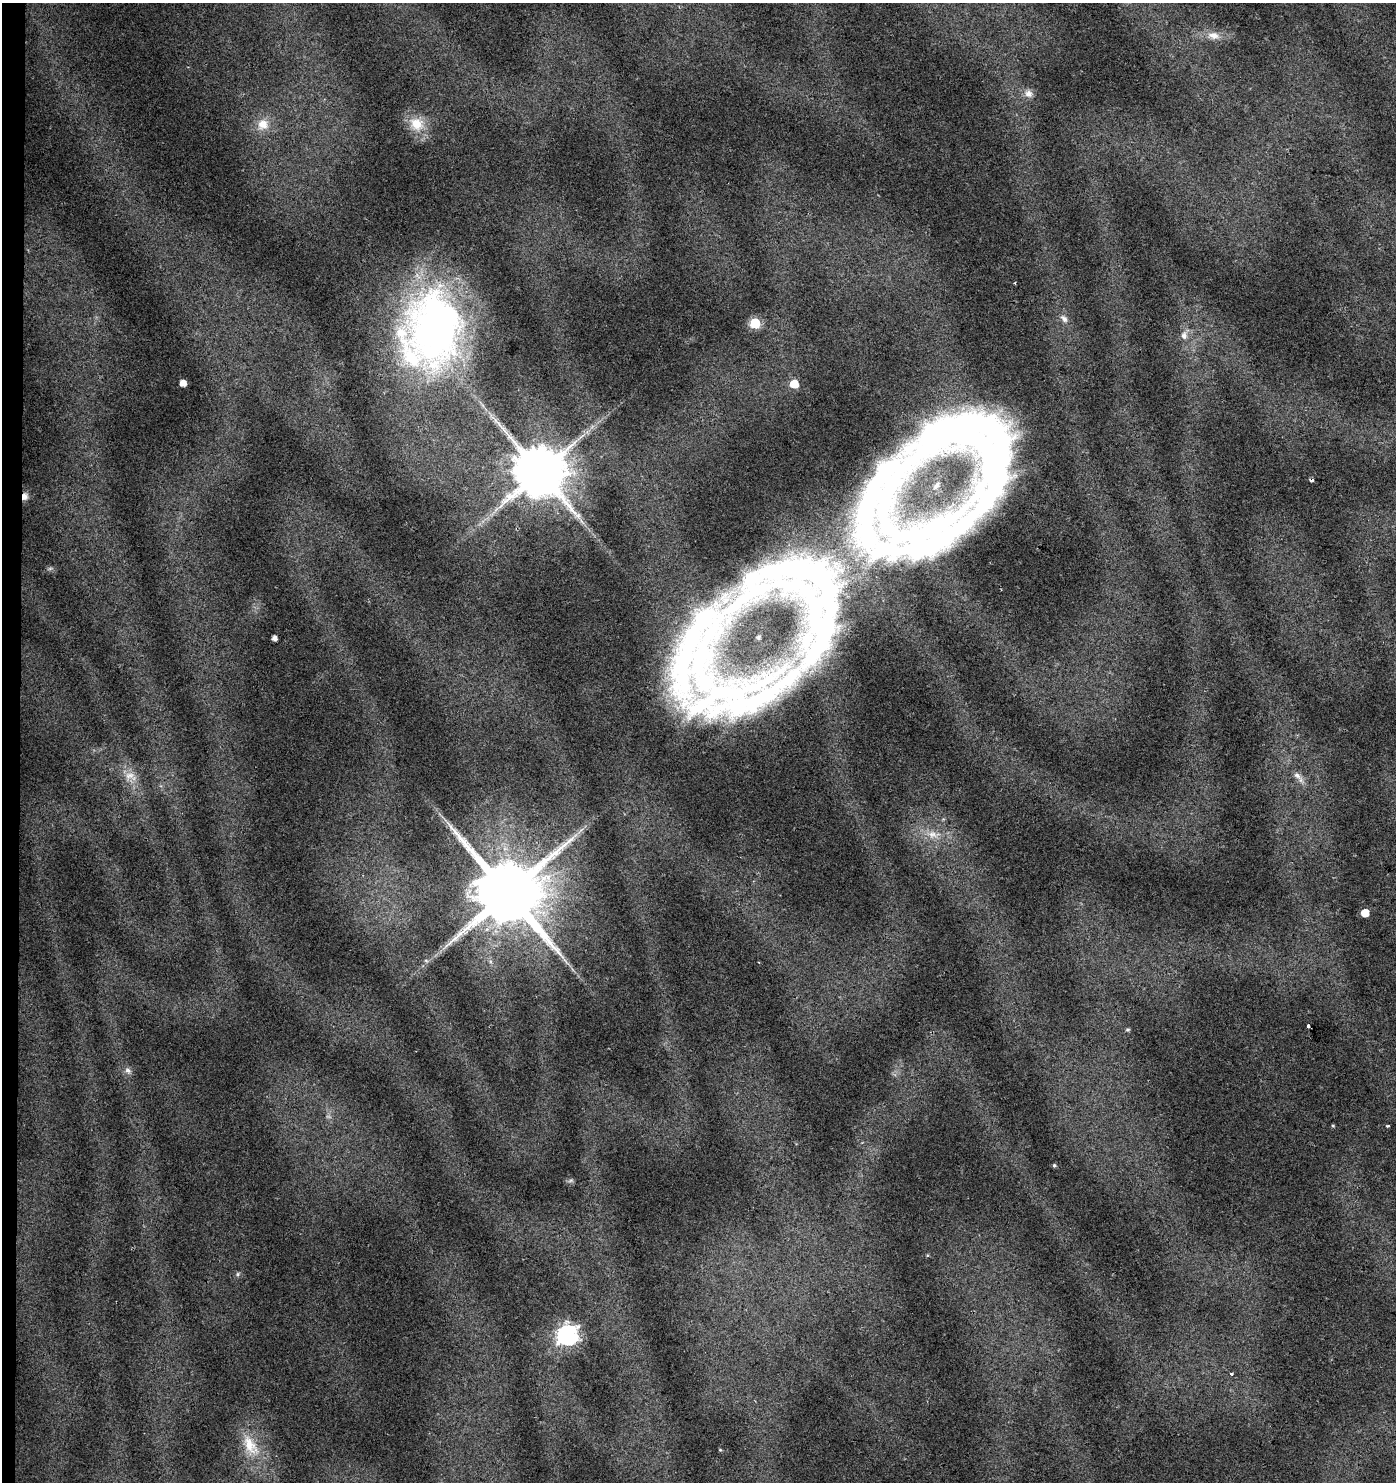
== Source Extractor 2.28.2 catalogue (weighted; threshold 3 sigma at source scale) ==
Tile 4 of 3 x 3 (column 1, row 2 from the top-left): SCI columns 280-1673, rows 1482-2961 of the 4687 x 4448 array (HDU 1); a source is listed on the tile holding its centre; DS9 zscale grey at full resolution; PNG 1398 x 1484 px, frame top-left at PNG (2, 3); no overlay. Shown black and unused: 1% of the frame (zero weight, under 2 of 3 exposures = <1% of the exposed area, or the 3 px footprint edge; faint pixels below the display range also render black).
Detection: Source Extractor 2.28.2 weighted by HDU 2 'WHT'; one run over the whole footprint, this tile lists its part. Background 0.0641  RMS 0.0087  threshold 0.0392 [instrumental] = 3 sigma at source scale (4.5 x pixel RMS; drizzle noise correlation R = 1.50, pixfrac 1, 0.0396/0.0396 arcsec/px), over >= 5 px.
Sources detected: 43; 2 too faint to see at this stretch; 2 inside a brighter object's white glare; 1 cosmic-ray / hot-pixel residue — not listed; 1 inside a brighter listed object's ellipse — not listed separately; the other 37 listed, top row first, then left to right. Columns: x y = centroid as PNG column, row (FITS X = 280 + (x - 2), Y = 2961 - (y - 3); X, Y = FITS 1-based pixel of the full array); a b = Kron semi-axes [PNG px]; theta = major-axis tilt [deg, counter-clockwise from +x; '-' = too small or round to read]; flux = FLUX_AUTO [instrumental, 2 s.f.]
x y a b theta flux
1214 35 17 10 -10 9.2
1028 94 11 9 -38 5.7
263 124 16 15 - 15
416 124 20 17 -32 20
1015 283 4 2 - 0.73
1064 319 12 7 -47 4.5
755 323 6 6 - 69
432 329 82 61 76 450
1184 336 10 8 -56 4.8
183 383 5 5 - 8.7
794 384 5 5 - 26
975 447 101 84 -28 510
540 472 15 13 -26 5500
25 496 9 7 79 5.2
921 532 159 29 19 210
50 568 7 4 2 1.7
808 577 98 44 -8 220
819 632 98 38 77 190
274 638 4 4 - 4.9
693 655 157 54 59 360
752 701 129 24 27 150
1297 775 13 8 -33 5.5
130 776 15 10 9 8.2
933 835 18 11 -5 13
507 893 20 17 -15 10000
1365 913 5 5 - 18
426 961 6 4 -20 1.2
1308 1026 4 3 - 5.6
1128 1030 5 4 - 1.3
128 1070 9 7 -29 3.5
1333 1125 5 3 - 0.89
1387 1126 4 3 - 1.1
1054 1165 4 4 - 1.3
238 1274 6 4 89 1.3
568 1335 8 8 - 500
1231 1374 3 3 - 1.8
250 1445 34 16 -59 26
Overlapping masked pixels (flux is a lower limit): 1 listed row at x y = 25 496
Unlisted compact peaks at least as high as the median listed source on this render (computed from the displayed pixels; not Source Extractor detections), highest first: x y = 720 1450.